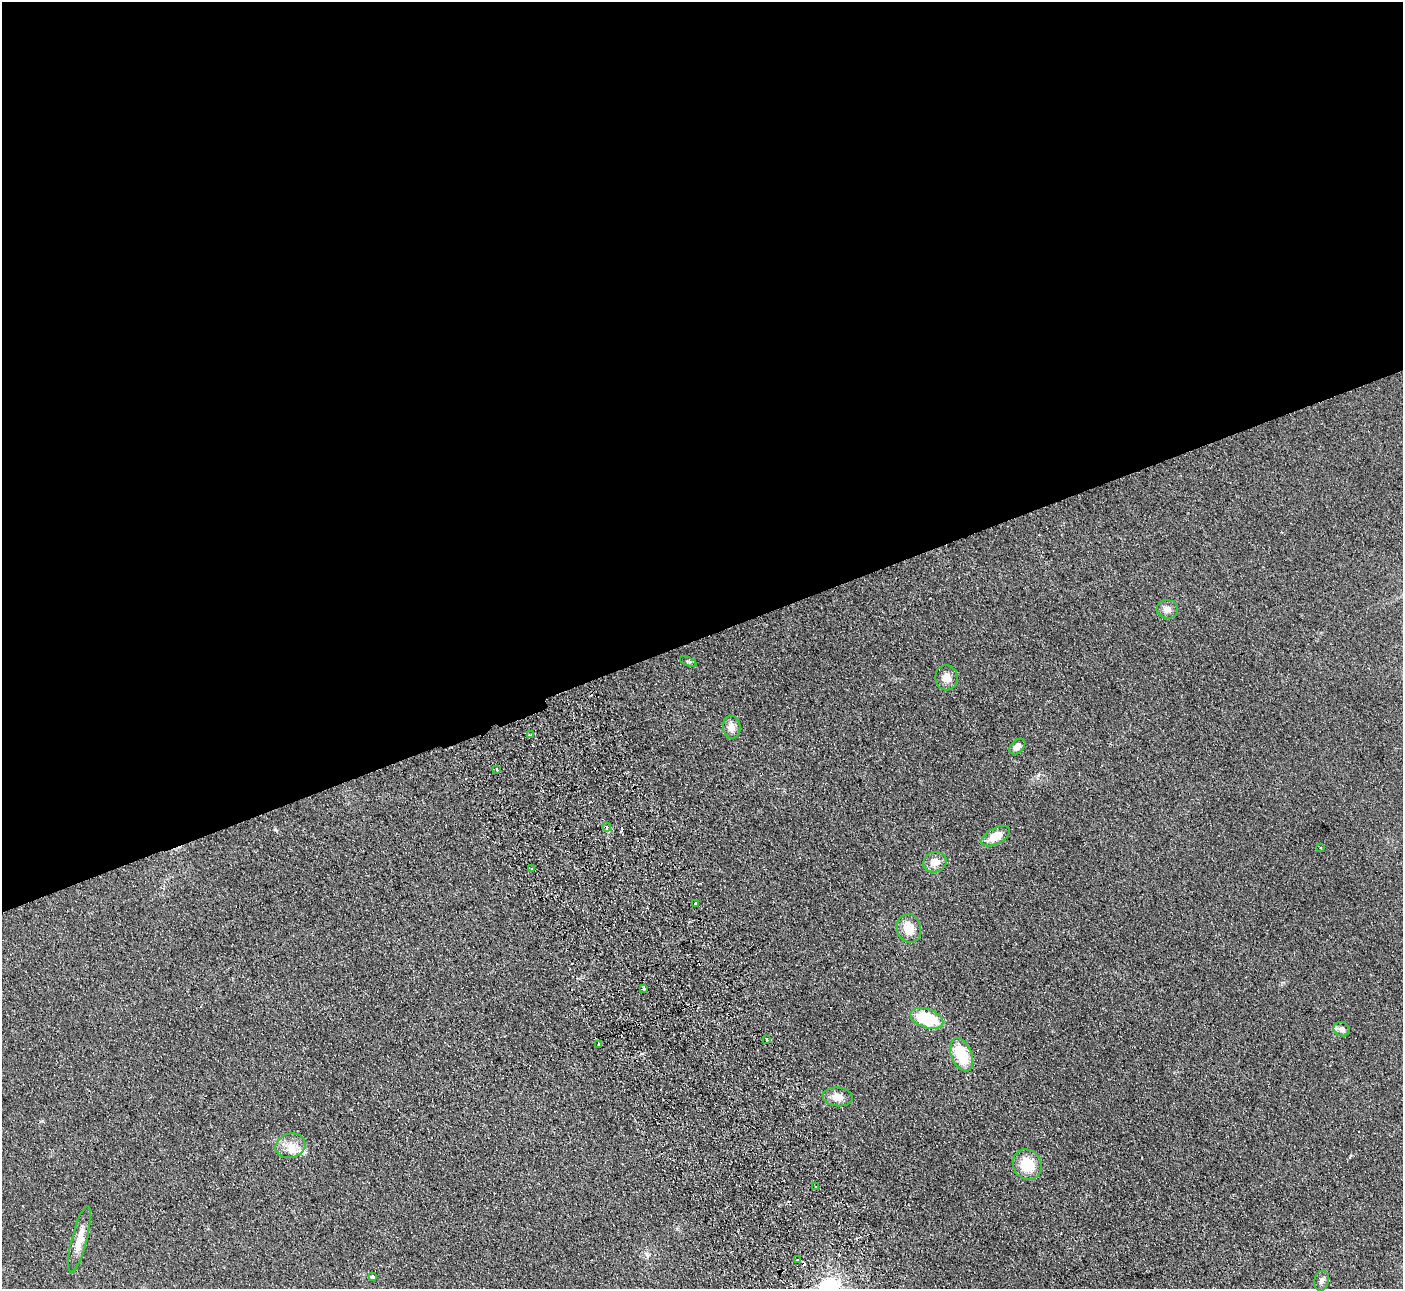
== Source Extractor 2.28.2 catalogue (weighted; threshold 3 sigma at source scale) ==
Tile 2 of 4 x 4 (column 2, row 1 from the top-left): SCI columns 1455-2855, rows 4044-5330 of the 5710 x 5643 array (HDU 1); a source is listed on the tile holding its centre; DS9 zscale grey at full resolution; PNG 1405 x 1291 px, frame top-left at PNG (2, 2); each listed source drawn as its Kron ellipse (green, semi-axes under 4 px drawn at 4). Shown black and unused: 50% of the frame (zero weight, under 2 of 3 exposures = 3% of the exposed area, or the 3 px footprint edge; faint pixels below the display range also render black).
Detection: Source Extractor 2.28.2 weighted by HDU 2 'WHT'; one run over the whole footprint, this tile lists its part. Background 0.0981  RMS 0.01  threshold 0.0467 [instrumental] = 3 sigma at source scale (4.5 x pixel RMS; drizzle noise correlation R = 1.50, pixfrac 1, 0.05/0.05 arcsec/px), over >= 5 px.
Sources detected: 33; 4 cosmic-ray / hot-pixel residue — neither listed nor drawn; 1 inside a brighter listed object's ellipse — not listed separately; the other 28 listed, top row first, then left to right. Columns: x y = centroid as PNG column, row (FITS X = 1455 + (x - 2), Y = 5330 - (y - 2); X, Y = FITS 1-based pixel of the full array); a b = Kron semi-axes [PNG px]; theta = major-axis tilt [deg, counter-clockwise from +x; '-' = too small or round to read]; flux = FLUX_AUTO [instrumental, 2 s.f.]
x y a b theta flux
1167 609 11 9 -7 6.3
688 662 9 3 -21 1.4
946 678 12 11 - 8.7
732 727 11 9 -86 8.2
530 735 4 3 - 2.7
1017 746 9 6 44 6.8
497 769 4 2 - 1.1
606 827 4 4 - 3.1
996 836 15 8 28 18
1321 848 4 3 - 0.73
935 862 12 10 19 11
532 869 3 3 - 1.5
695 903 3 2 - 1.5
909 928 14 12 -77 18
644 989 3 3 - 2.9
927 1018 17 9 -18 50
1342 1029 8 7 - 4.3
767 1040 3 3 - 3.6
599 1044 3 3 - 2.7
961 1055 17 10 -68 39
838 1097 15 9 -7 10
290 1146 15 12 14 12
1027 1165 15 14 - 27
815 1187 3 2 - 0.93
79 1239 34 7 76 15
797 1260 3 3 - 1.7
372 1277 4 3 - 4.7
1321 1281 10 7 77 3.9